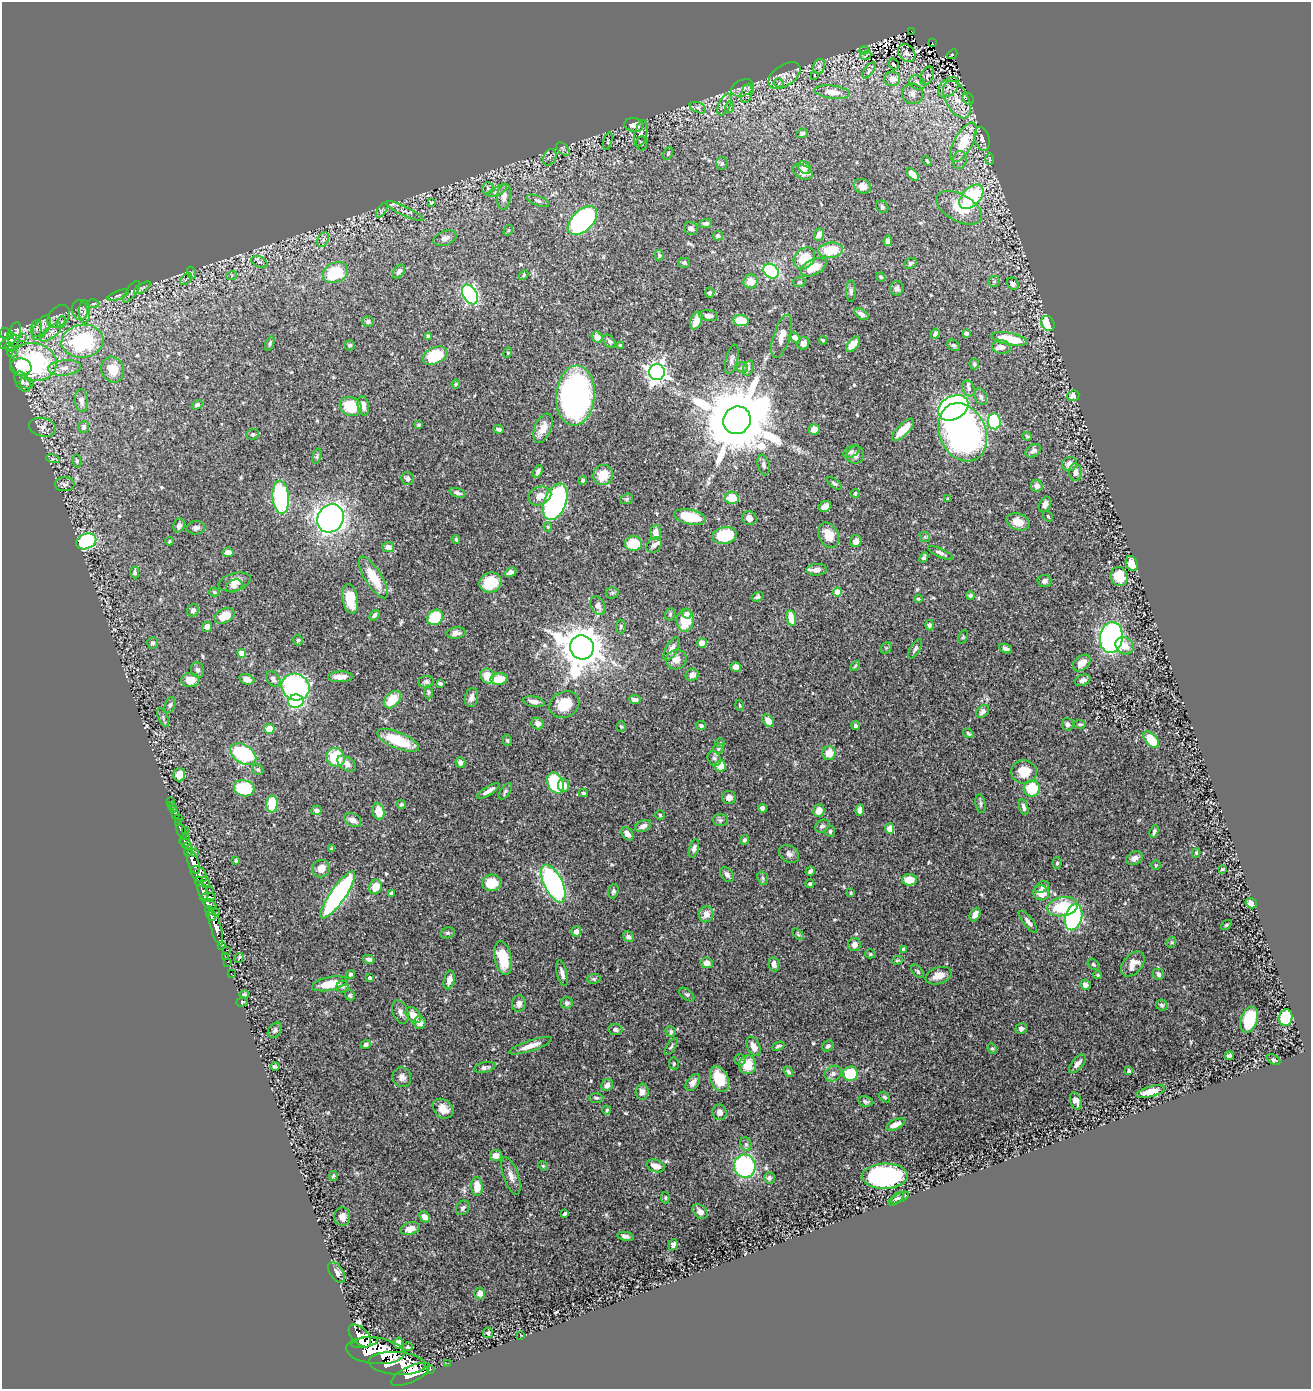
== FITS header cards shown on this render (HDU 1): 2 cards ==
NAXIS1  =                 1309
NAXIS2  =                 1387

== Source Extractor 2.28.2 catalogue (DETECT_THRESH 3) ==
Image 1309 x 1387 px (HDU 1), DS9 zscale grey, 1 PNG px = 1 image px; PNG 1313 x 1391 px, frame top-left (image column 1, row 1387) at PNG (2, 2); each listed source drawn as its Kron ellipse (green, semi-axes under 4 px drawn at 4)
Background 0.599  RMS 0.017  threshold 0.0511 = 3 sigma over >= 5 px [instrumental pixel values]
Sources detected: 557; of the 557, the 500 brightest by FLUX_AUTO listed and drawn (57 fainter detections omitted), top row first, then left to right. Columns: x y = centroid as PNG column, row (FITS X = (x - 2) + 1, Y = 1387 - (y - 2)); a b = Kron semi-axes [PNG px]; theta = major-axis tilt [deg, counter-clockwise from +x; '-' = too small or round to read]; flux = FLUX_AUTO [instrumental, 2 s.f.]
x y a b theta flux
911 31 3 2 - 7.3
932 43 3 2 - 4.2
864 50 4 4 - 1.3
907 53 10 7 -49 4.4
952 54 6 3 38 16
866 55 5 3 - 1.4
893 64 6 4 -60 1.7
819 66 7 5 67 3.3
869 70 9 4 55 3.1
815 75 4 3 - 1.5
784 76 18 10 35 12
927 76 10 6 64 3.6
892 79 8 7 - 10
779 83 5 4 - 2.8
917 83 8 6 -35 5.2
948 87 12 8 43 4.9
743 88 12 8 24 6.6
832 92 18 6 -6 13
747 93 10 5 77 4.1
912 94 10 10 - 7.1
957 99 20 11 -62 19
968 99 6 5 - 2.5
724 104 11 6 64 5.1
730 107 6 4 70 1.8
698 108 9 5 -24 2.8
634 125 10 7 -12 9.3
802 133 6 4 19 2.6
641 134 13 6 76 5.4
982 139 12 7 -75 6
608 141 9 3 75 1.5
963 142 22 9 61 43
642 143 7 5 87 2.2
563 149 8 5 -46 2.8
668 153 7 4 64 1.7
550 157 9 6 66 3.4
990 159 6 3 -89 1.5
960 160 9 7 82 4.2
927 161 5 3 - 1.3
722 163 6 5 - 2.3
804 168 7 5 -46 8.2
802 172 10 7 -27 13
913 174 7 4 -46 12
862 186 9 7 -24 7.8
488 188 6 5 - 2.7
498 191 10 3 30 2.2
504 197 13 7 83 7.6
971 197 15 9 46 100
538 201 12 4 -21 3
431 203 4 3 - 1.8
882 207 6 5 - 1.8
959 208 25 13 -28 28
382 210 8 4 55 2.4
405 211 21 4 -25 6.2
582 221 18 10 44 210
706 224 6 4 2 3.3
691 228 7 6 - 4.3
508 230 6 4 59 1.5
819 234 6 5 - 7.1
718 236 5 4 - 3.2
445 238 12 7 20 5.3
323 240 8 5 63 3.1
888 241 5 4 - 4.4
831 250 12 7 4 33
659 255 5 4 - 1.7
804 258 12 9 46 26
259 262 8 5 -24 2.9
684 263 6 5 - 2
910 263 7 5 29 2.1
814 267 14 7 28 21
399 271 8 5 53 4.7
771 271 8 6 -40 100
192 273 6 3 -70 1.5
335 273 13 10 26 56
232 275 5 3 - 1.3
524 275 5 4 - 1.6
881 277 4 4 - 1.4
186 279 7 3 45 1.7
751 281 7 7 - 14
994 281 6 5 - 2.1
799 282 6 5 - 1.9
1013 284 6 5 - 3.5
142 288 9 4 32 2.5
897 288 7 7 - 4.1
851 291 11 5 90 3
131 292 13 5 55 2.8
710 293 5 4 - 2.3
470 294 10 7 -60 160
118 295 11 3 21 2.2
93 304 6 4 1 1.5
80 310 10 7 -81 4.7
85 312 12 5 -89 5.1
861 314 8 4 -35 3.4
59 316 13 9 46 7.1
708 316 9 5 -8 4.9
696 321 9 5 68 17
741 321 8 5 -10 21
62 322 6 3 70 1.6
368 322 6 5 - 2.6
1048 324 8 6 -57 37
41 327 14 7 59 7.2
36 328 9 5 82 3.9
51 332 13 5 39 5.7
966 333 4 4 - 3.1
6 334 6 5 - 140
935 334 5 4 - 4.4
11 335 4 3 - 58
15 335 13 6 75 120
428 336 4 4 - 2.6
782 336 23 8 73 9.1
23 337 2 2 - 18
597 337 6 5 - 8.3
795 337 6 4 -43 4.4
1010 339 18 6 -11 39
823 340 4 3 - 1.7
82 341 21 16 8 130
610 341 7 5 -49 2.9
9 342 10 4 38 96
270 343 7 4 71 2.4
803 343 6 5 - 5.4
853 344 9 5 49 9.6
350 345 5 5 - 2.6
620 345 4 4 - 1.5
954 345 7 5 -36 2.2
10 347 5 4 - 25
1001 347 9 6 -6 6.1
12 353 5 2 - 1.3
508 353 5 4 - 1.3
435 356 13 8 23 55
732 359 15 6 76 4.6
33 362 23 19 -10 180
974 364 5 4 - 2
21 367 10 9 - 12
742 367 6 5 - 1.8
64 368 16 8 5 11
748 368 8 5 70 2.6
113 370 13 11 -69 22
657 372 8 8 - 590
23 382 11 6 -61 4.3
27 383 7 5 -12 2
456 384 4 3 - 1.3
969 388 8 6 -69 4.5
575 396 30 19 85 320
1073 396 6 5 - 7
981 397 9 6 -67 3.4
81 401 11 6 -84 5.5
197 405 6 4 30 2.1
363 406 10 5 -81 7.6
351 407 11 9 -26 42
953 408 16 11 28 400
737 420 14 13 - 15000
994 421 8 6 -83 73
419 425 4 3 - 1.7
43 427 13 9 -13 7.3
84 427 6 5 - 3.9
543 428 15 8 66 13
499 429 5 3 - 3
814 429 6 5 - 8.9
903 430 14 5 46 21
962 432 30 23 -65 410
253 434 6 5 - 2.2
1027 436 4 3 - 1.3
851 451 9 5 30 3.3
1033 451 8 6 34 4.8
855 455 9 8 - 6.2
317 456 8 4 73 1.7
53 459 7 4 -18 1.9
77 461 6 4 -81 2
1070 464 8 7 - 9
763 465 10 6 -78 3.4
538 471 7 4 63 3.4
1076 472 9 6 -85 6
603 475 10 9 - 22
408 478 6 6 - 4.4
583 480 4 4 - 2.1
834 483 9 4 -37 2.1
65 484 10 7 1 4.1
1037 486 6 5 - 4.6
457 493 8 4 -19 3.6
855 493 5 3 - 1.4
540 496 12 9 23 11
281 497 17 8 -85 120
732 498 7 6 - 22
627 499 6 5 - 1.8
948 499 4 3 - 1.2
555 502 19 11 69 240
1045 504 8 5 65 6.4
825 507 6 5 - 10
1048 516 6 4 -53 1.5
690 517 16 7 -12 35
330 518 14 13 - 530
749 518 7 6 - 7.6
1018 522 12 8 -20 13
179 525 7 5 68 3.8
548 527 4 4 - 1.6
196 528 9 6 4 3.7
655 532 7 5 88 9.9
725 535 12 8 12 48
828 535 13 9 -63 19
925 537 6 4 -42 1.6
456 539 4 3 - 1.3
86 541 10 7 24 120
169 541 4 3 - 1.4
856 541 6 5 - 6.4
633 543 8 7 - 31
654 545 8 6 48 4.6
388 547 6 5 - 6.8
228 552 5 5 - 7.4
941 553 13 4 -25 3.9
924 557 6 4 63 2.6
1132 563 8 5 -67 16
816 570 10 6 3 6.6
135 572 6 4 -90 2.8
510 572 6 4 31 7.6
1119 576 9 8 - 31
373 577 24 8 -58 30
1044 581 7 6 - 4.1
235 582 16 8 15 9.3
490 583 11 10 - 35
234 586 8 6 23 3.8
214 592 5 4 - 1.6
837 592 4 4 - 23
612 593 6 6 - 2.2
970 596 4 4 - 2.7
758 597 6 4 19 2.3
350 599 15 7 -80 25
918 599 4 3 - 1.5
598 605 10 7 -62 6.2
193 610 6 5 - 3.6
670 614 6 5 - 1.9
687 614 5 4 - 6.7
374 615 6 4 49 2.8
225 616 10 7 27 20
435 617 8 7 - 50
791 618 8 4 -78 20
685 620 11 8 85 35
930 625 5 4 - 2.3
621 626 7 5 89 2
207 627 5 5 - 8.9
456 633 9 5 4 4.6
963 637 7 4 65 1.6
1111 637 15 11 83 270
298 640 5 4 - 1.8
153 643 6 5 - 2.2
702 643 5 4 - 19
1125 646 9 8 - 14
582 647 12 11 - 3300
886 648 6 5 - 2
672 649 13 6 61 8.3
915 649 11 5 61 3.2
1006 649 7 4 -21 3.6
242 653 4 4 - 22
676 660 10 9 - 10
1082 663 10 6 40 12
855 666 6 3 46 1.3
736 667 5 4 - 6.7
197 670 8 6 -69 3.1
692 675 7 6 - 6.5
487 676 7 6 - 17
340 677 12 5 1 9.2
247 679 8 5 -17 6.4
273 679 8 6 -49 5
499 679 8 5 6 27
190 680 9 7 5 14
1083 680 8 5 20 5.2
426 682 8 6 3 2.7
440 684 4 3 - 2.4
295 687 14 13 - 260
428 692 7 3 90 1.7
471 698 10 6 77 4.9
392 700 10 6 46 29
635 700 5 4 - 5.5
296 701 8 6 13 96
534 702 10 5 -11 5.9
170 705 8 5 73 2.5
564 705 15 13 25 32
740 705 5 3 - 1.3
983 711 7 5 45 3.7
163 717 10 4 -65 2.4
768 721 7 5 -52 10
538 724 6 5 - 6.3
1068 724 6 6 - 3.8
1080 724 6 3 -4 1.7
856 725 4 4 - 2.3
621 726 5 4 - 1.3
701 726 5 4 - 2.8
269 729 5 5 - 23
968 733 6 4 -32 1.6
398 740 22 8 -22 45
507 740 6 4 -75 1.6
1151 740 10 5 -48 29
720 743 5 5 - 1.5
718 749 5 5 - 1.8
829 753 7 6 - 14
243 754 14 9 -31 110
336 757 9 9 - 40
714 758 8 6 -57 3.2
460 762 5 5 - 5.5
347 764 10 6 -35 8.6
720 766 5 5 - 23
258 770 6 5 - 2.2
1024 772 13 11 -3 24
179 775 7 6 - 15
555 783 11 7 -62 84
563 785 6 5 - 8
244 788 10 8 -13 68
1032 788 8 8 - 44
488 791 13 4 31 6
505 791 9 5 55 2.4
583 793 4 4 - 1.4
729 797 7 6 - 5.9
170 801 3 2 - 1.8
272 804 8 5 85 41
401 804 4 4 - 2.3
980 804 9 5 -80 2.4
172 805 2 2 - 4
1024 807 8 4 -74 3.7
762 808 4 4 - 7.2
173 810 3 2 - 3.3
316 810 5 5 - 3.8
860 810 5 4 - 6.2
819 811 6 5 - 11
378 812 8 6 -78 20
175 814 3 3 - 16
660 815 5 5 - 1.6
179 819 3 2 - 4.8
353 820 9 6 -26 8.2
720 820 7 6 - 2.8
179 823 3 3 - 50
643 826 8 5 24 5.5
822 826 8 5 37 3.8
890 829 5 4 - 12
185 831 3 2 - 18
830 831 5 5 - 2.6
1154 831 6 3 70 2.4
182 832 9 3 -68 50
627 834 7 5 -52 8.8
184 839 6 3 53 120
744 840 5 4 - 2.5
186 844 6 4 -48 150
694 848 9 4 74 3.9
331 849 4 3 - 1.6
188 850 6 3 78 93
195 853 3 2 - 30
1196 853 4 4 - 1.5
789 854 11 8 -36 5
1135 858 8 6 25 6.2
235 860 3 3 - 1.9
193 862 12 5 -70 740
1057 863 6 4 89 1.9
1156 865 5 5 - 1.7
321 869 9 8 - 11
1222 869 3 3 - 1.5
810 871 5 4 - 2.6
199 874 9 6 -46 280
727 875 8 5 -54 4
763 878 7 5 -69 2.1
909 880 7 6 - 18
199 882 5 3 - 92
206 882 6 3 -69 27
492 883 9 8 - 28
553 883 20 9 -63 230
810 884 5 4 - 2.1
375 887 7 6 - 20
1042 887 7 5 32 2.5
209 889 2 2 - 3.2
203 891 8 5 -70 210
613 891 7 5 73 3
392 893 4 4 - 2.1
851 893 4 4 - 1.7
1041 893 8 7 - 14
338 895 28 7 55 250
208 897 8 4 6 120
1251 903 6 4 -35 8.6
210 904 7 4 -25 93
1063 907 15 9 10 51
210 910 4 4 - 120
217 912 3 2 - 3.9
706 914 8 7 - 8.8
975 914 7 5 63 6.6
211 915 5 3 - 260
1074 917 13 8 75 220
1028 922 13 5 -54 4.8
1226 925 6 3 36 1.4
216 928 18 5 -75 460
576 931 5 5 - 6.4
447 933 7 5 14 2.2
798 934 6 4 -46 1.6
628 937 6 5 - 3.9
1172 942 5 3 - 1.4
221 945 3 3 - 14
854 945 6 6 - 5.9
904 949 4 3 - 3.4
227 950 3 2 - 22
870 954 5 4 - 1.4
225 956 2 2 - 6.6
239 958 5 3 - 1.5
503 958 17 8 -78 32
369 959 6 4 -15 3.4
897 960 6 4 20 1.5
227 962 2 2 - 4.5
707 963 6 5 - 7.2
774 964 7 5 -81 5
1093 964 6 5 - 1.7
1133 964 15 9 49 11
918 971 8 4 -48 2.3
231 973 2 2 - 1.6
562 973 13 5 -76 5.4
350 974 4 4 - 2.3
1158 974 6 5 - 3.9
1098 975 4 3 - 1.6
938 976 13 8 18 11
370 978 3 3 - 1.7
594 979 7 5 6 2
449 980 9 5 76 7.5
330 984 18 6 12 28
1085 985 5 5 - 6.8
342 987 6 5 - 2.1
687 994 9 5 -39 2.3
244 995 4 4 - 2.4
350 995 5 4 - 1.9
242 1002 6 4 14 1.5
567 1003 6 5 - 2.8
519 1004 8 7 - 6.4
1162 1005 6 5 - 2.7
400 1012 12 7 -71 5.2
413 1015 9 6 -46 12
1286 1018 8 6 79 79
1249 1020 14 8 71 48
420 1023 6 6 - 6.1
615 1029 7 5 -8 3.4
1021 1029 6 5 - 3.9
275 1030 9 6 51 3
671 1032 5 5 - 2.3
366 1044 5 4 - 3.2
530 1046 22 5 18 12
754 1046 10 6 -65 9.8
778 1046 6 3 23 2.2
828 1046 6 5 - 3.1
671 1047 10 4 54 2
992 1049 5 4 - 1.7
1229 1056 5 4 - 3.6
740 1060 5 5 - 2.2
1274 1060 7 5 -31 2.3
674 1064 6 5 - 2
1077 1064 11 5 49 6.5
747 1065 9 8 - 21
275 1067 5 4 - 2.2
485 1067 11 5 12 3.5
1129 1071 4 3 - 2.1
789 1072 6 4 -56 2.3
833 1074 9 7 30 4.7
850 1074 7 7 - 48
402 1077 10 9 - 5.8
719 1079 13 8 -67 32
693 1083 9 6 55 5.7
607 1085 6 5 - 6.5
642 1092 8 6 87 6.2
1150 1092 15 5 16 14
885 1097 6 4 -39 1.8
596 1098 7 5 -1 2.5
866 1101 8 5 -10 2.7
1076 1101 9 5 -69 5.9
443 1109 11 9 -40 13
607 1110 4 4 - 1.6
719 1112 8 6 -74 7.2
896 1124 10 5 24 9.1
746 1144 7 5 -68 2.4
496 1156 6 5 - 7.7
543 1166 5 4 - 1.3
656 1166 9 6 -18 9.6
745 1166 11 10 - 130
333 1176 5 4 - 1.7
511 1176 20 7 -71 8
885 1176 23 12 1 200
769 1178 6 5 - 2.9
477 1186 9 6 -87 17
665 1197 6 4 90 1.8
900 1198 9 4 25 2.7
896 1199 9 4 39 3.2
463 1208 8 6 55 3.3
700 1212 8 6 -43 6.1
565 1214 4 3 - 2.2
342 1217 9 8 - 8
425 1217 6 5 - 7
410 1229 10 6 17 11
625 1236 8 4 -10 3.7
673 1245 6 4 70 4.6
336 1272 11 6 -57 6.7
480 1294 6 5 - 7.4
488 1333 5 5 - 2.4
521 1335 4 2 - 1.3
360 1336 14 8 -46 850
364 1342 13 5 10 700
398 1343 6 4 75 5.8
408 1347 5 4 - 1.7
375 1351 29 13 -6 2600
397 1363 29 11 -4 2300
448 1363 2 2 - 3.1
430 1369 4 2 - 7.7
410 1374 21 8 25 1900
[57 fainter detections neither listed nor drawn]